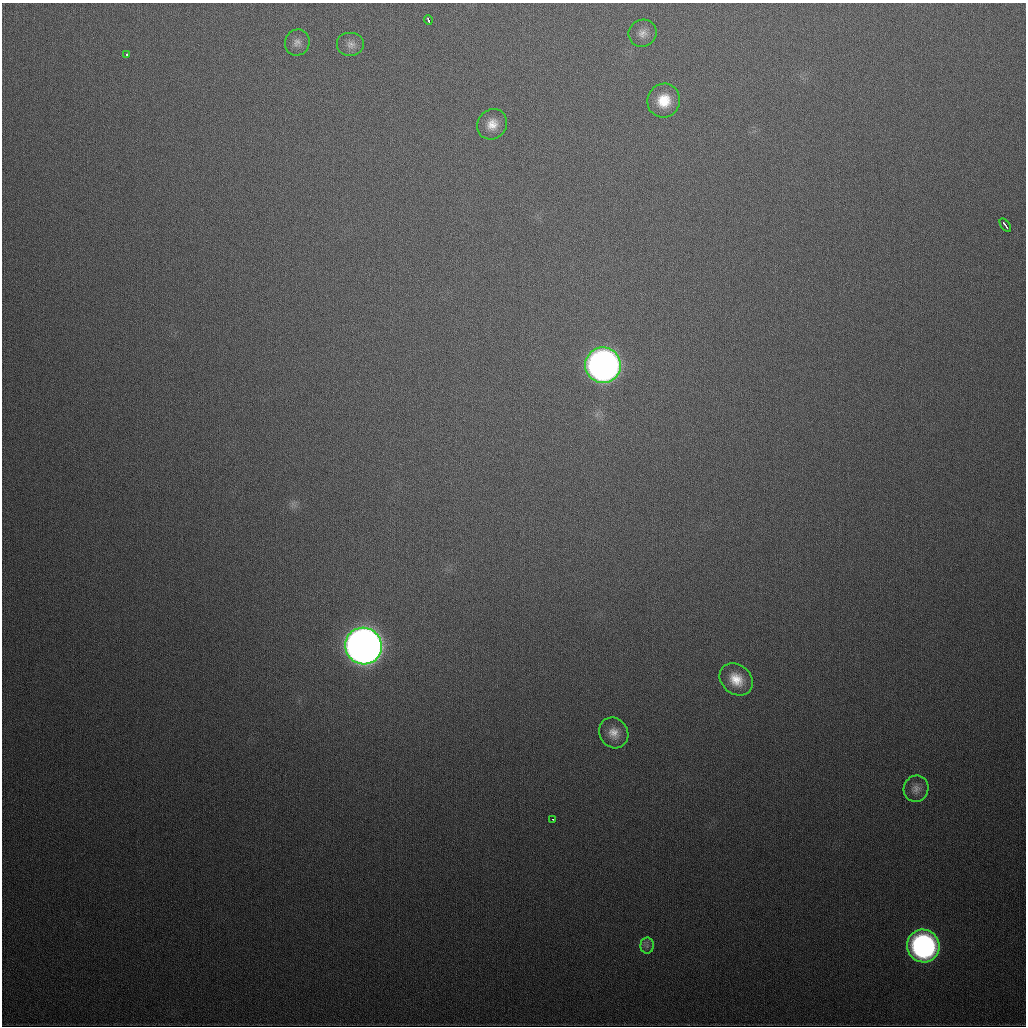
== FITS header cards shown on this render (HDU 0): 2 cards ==
NAXIS1  =                 1024
NAXIS2  =                 1024

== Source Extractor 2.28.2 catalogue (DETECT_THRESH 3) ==
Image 1024 x 1024 px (HDU 0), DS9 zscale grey, 1 PNG px = 1 image px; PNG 1028 x 1028 px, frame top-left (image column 1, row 1024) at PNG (2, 3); each listed source drawn as its Kron ellipse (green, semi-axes under 4 px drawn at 4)
Background 419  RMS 15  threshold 45.7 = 3 sigma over >= 5 px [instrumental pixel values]
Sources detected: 16; all 16 listed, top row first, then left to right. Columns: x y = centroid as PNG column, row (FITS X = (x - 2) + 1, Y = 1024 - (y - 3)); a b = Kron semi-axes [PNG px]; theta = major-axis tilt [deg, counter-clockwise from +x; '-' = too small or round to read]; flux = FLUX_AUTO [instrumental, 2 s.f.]
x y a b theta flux
428 20 5 3 - 6.6e+03
643 33 14 13 - 9.2e+03
297 42 13 12 - 7.2e+03
351 44 14 12 0 8.2e+03
127 54 3 3 - 3.9e+03
664 101 17 16 - 2.8e+04
492 124 16 14 49 1.5e+04
1005 225 8 3 -55 5.9e+03
603 365 18 18 - 7.5e+05
363 646 18 18 - 1.7e+06
736 679 18 14 -41 2.1e+04
614 733 16 14 -55 1.3e+04
916 789 13 12 - 7.9e+03
552 819 3 2 - 5.9e+03
647 946 8 6 89 3.6e+03
923 946 17 16 - 2.8e+05